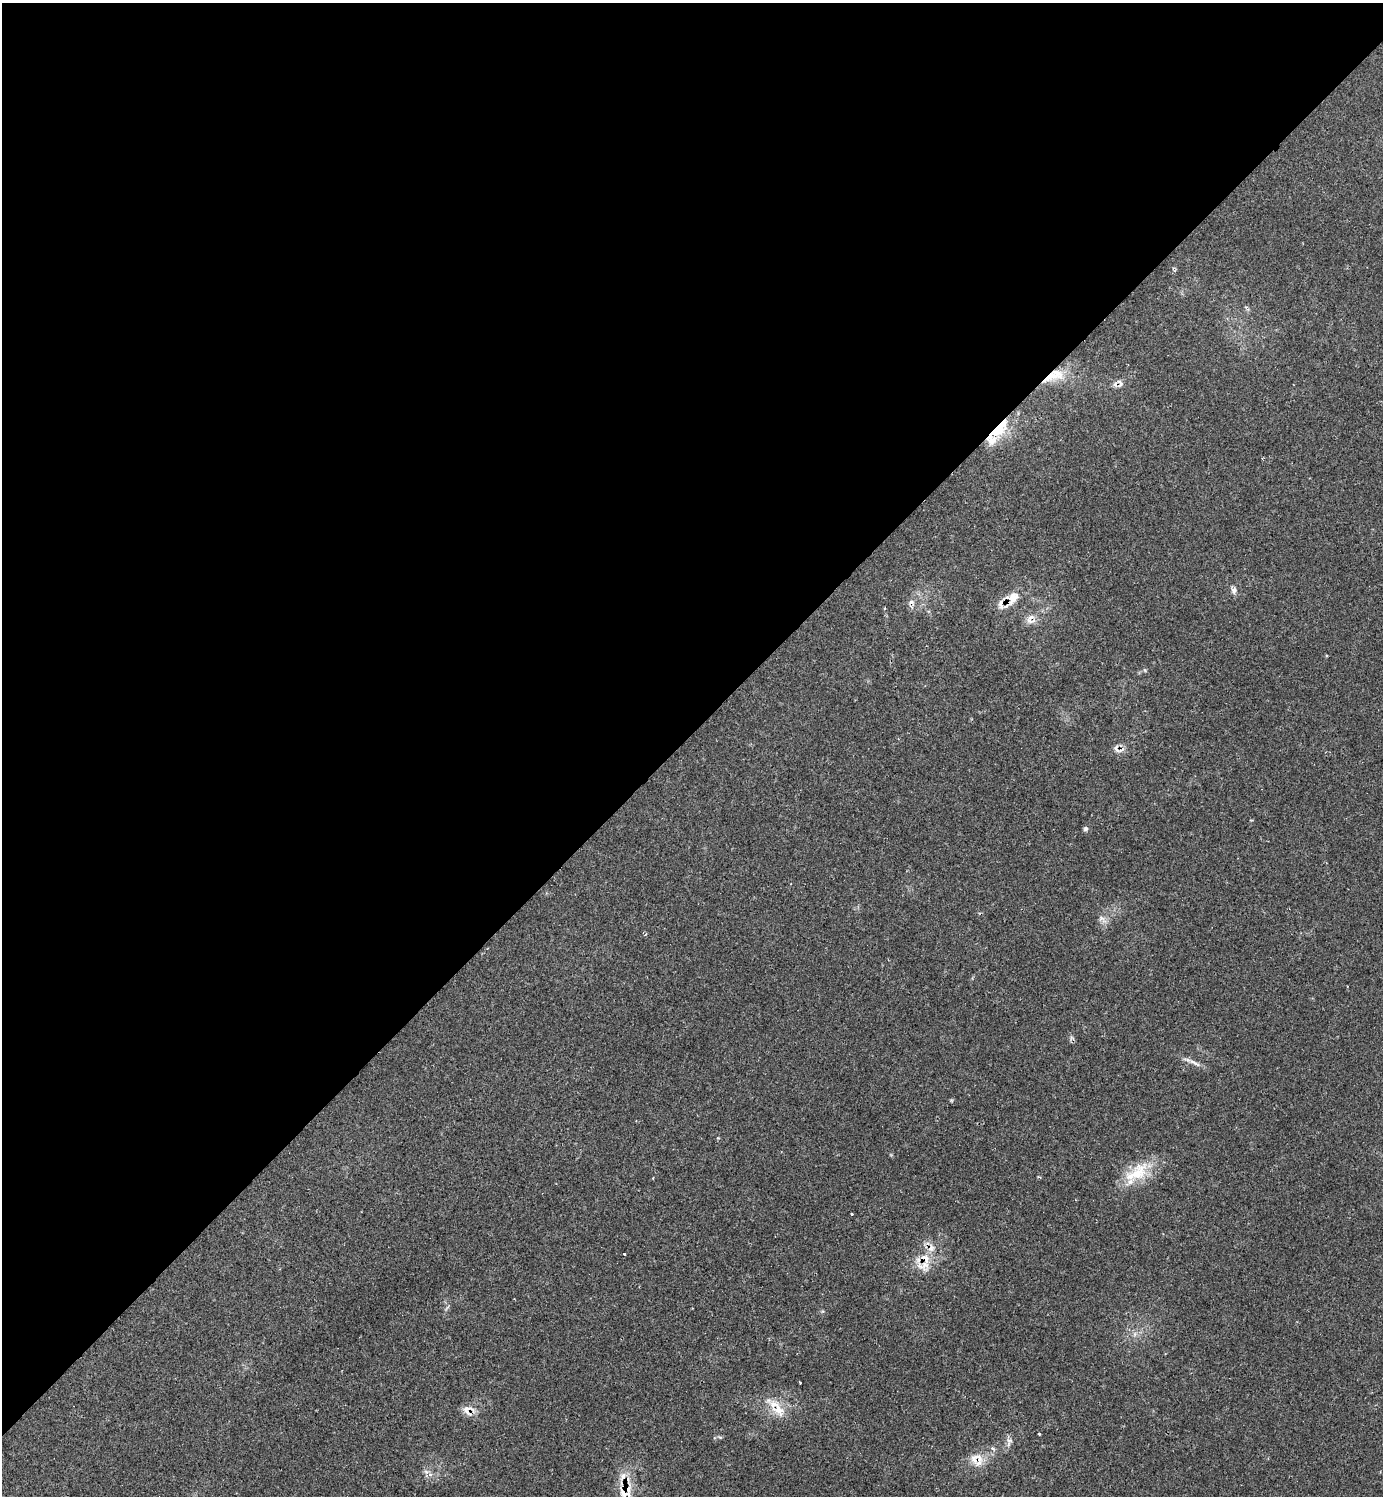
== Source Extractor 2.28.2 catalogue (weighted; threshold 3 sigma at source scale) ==
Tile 2 of 4 x 4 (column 2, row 1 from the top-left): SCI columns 1676-3056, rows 4481-5974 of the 5985 x 5985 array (HDU 1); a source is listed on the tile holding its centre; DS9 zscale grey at full resolution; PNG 1385 x 1498 px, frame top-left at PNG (2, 3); no overlay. Shown black and unused: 49% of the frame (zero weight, under 2 of 3 exposures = <1% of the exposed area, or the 3 px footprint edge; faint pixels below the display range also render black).
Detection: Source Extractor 2.28.2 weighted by HDU 2 'WHT'; one run over the whole footprint, this tile lists its part. Background 0.0626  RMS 0.0057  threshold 0.0257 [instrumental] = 3 sigma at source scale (4.5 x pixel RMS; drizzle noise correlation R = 1.50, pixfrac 1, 0.05/0.05 arcsec/px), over >= 5 px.
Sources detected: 35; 3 cosmic-ray / hot-pixel residue — not listed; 7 inside a brighter listed object's ellipse — not listed separately; the other 25 listed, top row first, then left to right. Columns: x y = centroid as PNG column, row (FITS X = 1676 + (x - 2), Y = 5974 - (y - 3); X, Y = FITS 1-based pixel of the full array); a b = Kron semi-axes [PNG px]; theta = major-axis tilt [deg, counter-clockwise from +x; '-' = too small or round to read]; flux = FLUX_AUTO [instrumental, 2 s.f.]
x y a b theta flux
1057 373 21 14 -40 11
1115 384 9 6 86 2.1
998 429 33 12 42 21
1234 590 9 7 81 2.1
1012 598 26 14 50 10
1030 619 16 10 70 4.4
1326 656 4 3 - 0.54
1085 829 6 5 - 1.2
1101 918 10 6 -18 2.3
645 934 3 3 - 1.1
1195 1063 21 5 -28 3.1
1137 1173 41 18 37 20
851 1214 3 3 - 1.6
624 1254 3 3 - 0.97
925 1265 26 19 27 12
1135 1334 7 4 89 1.4
800 1382 3 3 - 1.8
778 1409 33 13 -47 12
468 1410 17 13 -11 5.3
1039 1434 3 3 - 1.7
720 1437 6 4 -18 0.77
1009 1442 15 7 79 2.8
974 1459 25 12 -49 7.7
426 1472 7 4 -3 1.3
628 1489 21 14 77 10
Overlapping masked pixels (flux is a lower limit): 9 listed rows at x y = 1057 373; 1115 384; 998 429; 1012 598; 1030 619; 778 1409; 468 1410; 974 1459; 628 1489
Unlisted compact peaks at least as high as the median listed source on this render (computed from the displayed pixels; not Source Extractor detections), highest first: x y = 951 1100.